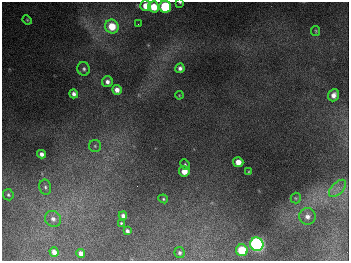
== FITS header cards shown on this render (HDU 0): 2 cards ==
NAXIS1  =                  347
NAXIS2  =                  259

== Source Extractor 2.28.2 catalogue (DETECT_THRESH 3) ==
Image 347 x 259 px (HDU 0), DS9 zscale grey, 1 PNG px = 1 image px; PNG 351 x 263 px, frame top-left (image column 1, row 259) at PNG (2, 2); each listed source drawn as its Kron ellipse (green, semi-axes under 4 px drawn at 4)
Background 677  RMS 49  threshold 147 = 3 sigma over >= 5 px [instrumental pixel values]
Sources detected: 36; all 36 listed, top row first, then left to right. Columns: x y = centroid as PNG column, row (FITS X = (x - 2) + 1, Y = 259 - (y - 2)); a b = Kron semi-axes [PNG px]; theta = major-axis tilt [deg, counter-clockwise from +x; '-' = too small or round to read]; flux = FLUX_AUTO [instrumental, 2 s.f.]
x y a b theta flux
180 2 3 2 - 3.8e+03
146 6 5 5 - 4.2e+04
154 7 5 5 - 6.4e+04
165 7 6 6 - 2.6e+05
27 20 5 4 - 3.9e+03
138 24 2 2 - 2.4e+03
112 26 7 6 - 8.0e+04
316 31 5 4 - 4.2e+03
180 68 5 4 - 1.2e+04
84 69 7 6 - 8.7e+03
107 82 5 5 - 1.4e+04
117 90 5 5 - 2.2e+04
74 94 4 4 - 1.3e+04
179 95 4 3 - 2.8e+03
334 95 6 5 - 2.0e+04
95 146 6 6 - 7.5e+03
42 154 4 4 - 1.5e+04
238 162 5 5 - 3.5e+04
185 164 5 4 - 4.7e+03
184 171 5 5 - 3.8e+04
249 172 4 3 - 2.8e+03
45 187 7 6 - 9.2e+03
337 188 11 5 45 1.9e+04
8 195 6 5 - 6.0e+03
296 198 5 5 - 4.5e+03
163 199 5 4 - 4.7e+03
123 216 4 4 - 1.2e+04
307 216 8 8 - 1.9e+04
53 219 8 7 - 1.7e+04
121 223 4 3 - 4.0e+03
127 231 4 4 - 8.9e+03
257 244 7 6 - 1.0e+06
242 250 6 5 - 1.2e+05
54 252 5 4 - 1.8e+04
180 253 5 5 - 6.8e+03
81 254 5 4 - 1.8e+04
At the frame edge (FLAGS 8, measured only in part): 2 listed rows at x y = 180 2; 165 7